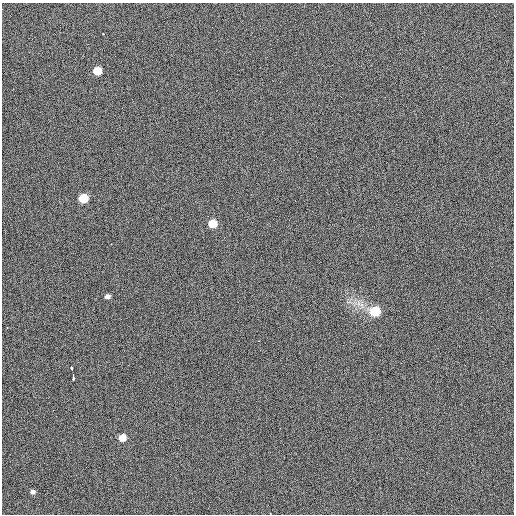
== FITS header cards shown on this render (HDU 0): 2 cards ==
NAXIS1  =                  512 / Axis length
NAXIS2  =                  512 / Axis length

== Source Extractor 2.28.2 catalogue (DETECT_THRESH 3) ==
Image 512 x 512 px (HDU 0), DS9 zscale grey, 1 PNG px = 1 image px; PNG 516 x 516 px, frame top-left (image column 1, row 512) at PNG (2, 3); no overlay
Background 408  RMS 1.8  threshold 5.27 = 3 sigma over >= 5 px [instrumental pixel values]
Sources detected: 12; all 12 listed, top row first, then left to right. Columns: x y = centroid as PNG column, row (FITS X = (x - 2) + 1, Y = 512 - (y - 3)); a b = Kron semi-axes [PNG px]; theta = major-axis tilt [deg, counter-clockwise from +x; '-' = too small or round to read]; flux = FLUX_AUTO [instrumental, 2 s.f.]
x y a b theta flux
103 34 2 2 - 75
97 71 6 6 - 2300
83 198 6 6 - 3700
213 223 6 6 - 2500
111 244 2 2 - 72
107 296 4 4 - 280
375 311 7 6 - 3700
7 327 2 2 - 62
71 368 4 2 - 170
73 377 6 2 -88 270
123 438 6 5 - 1400
33 492 4 4 - 280